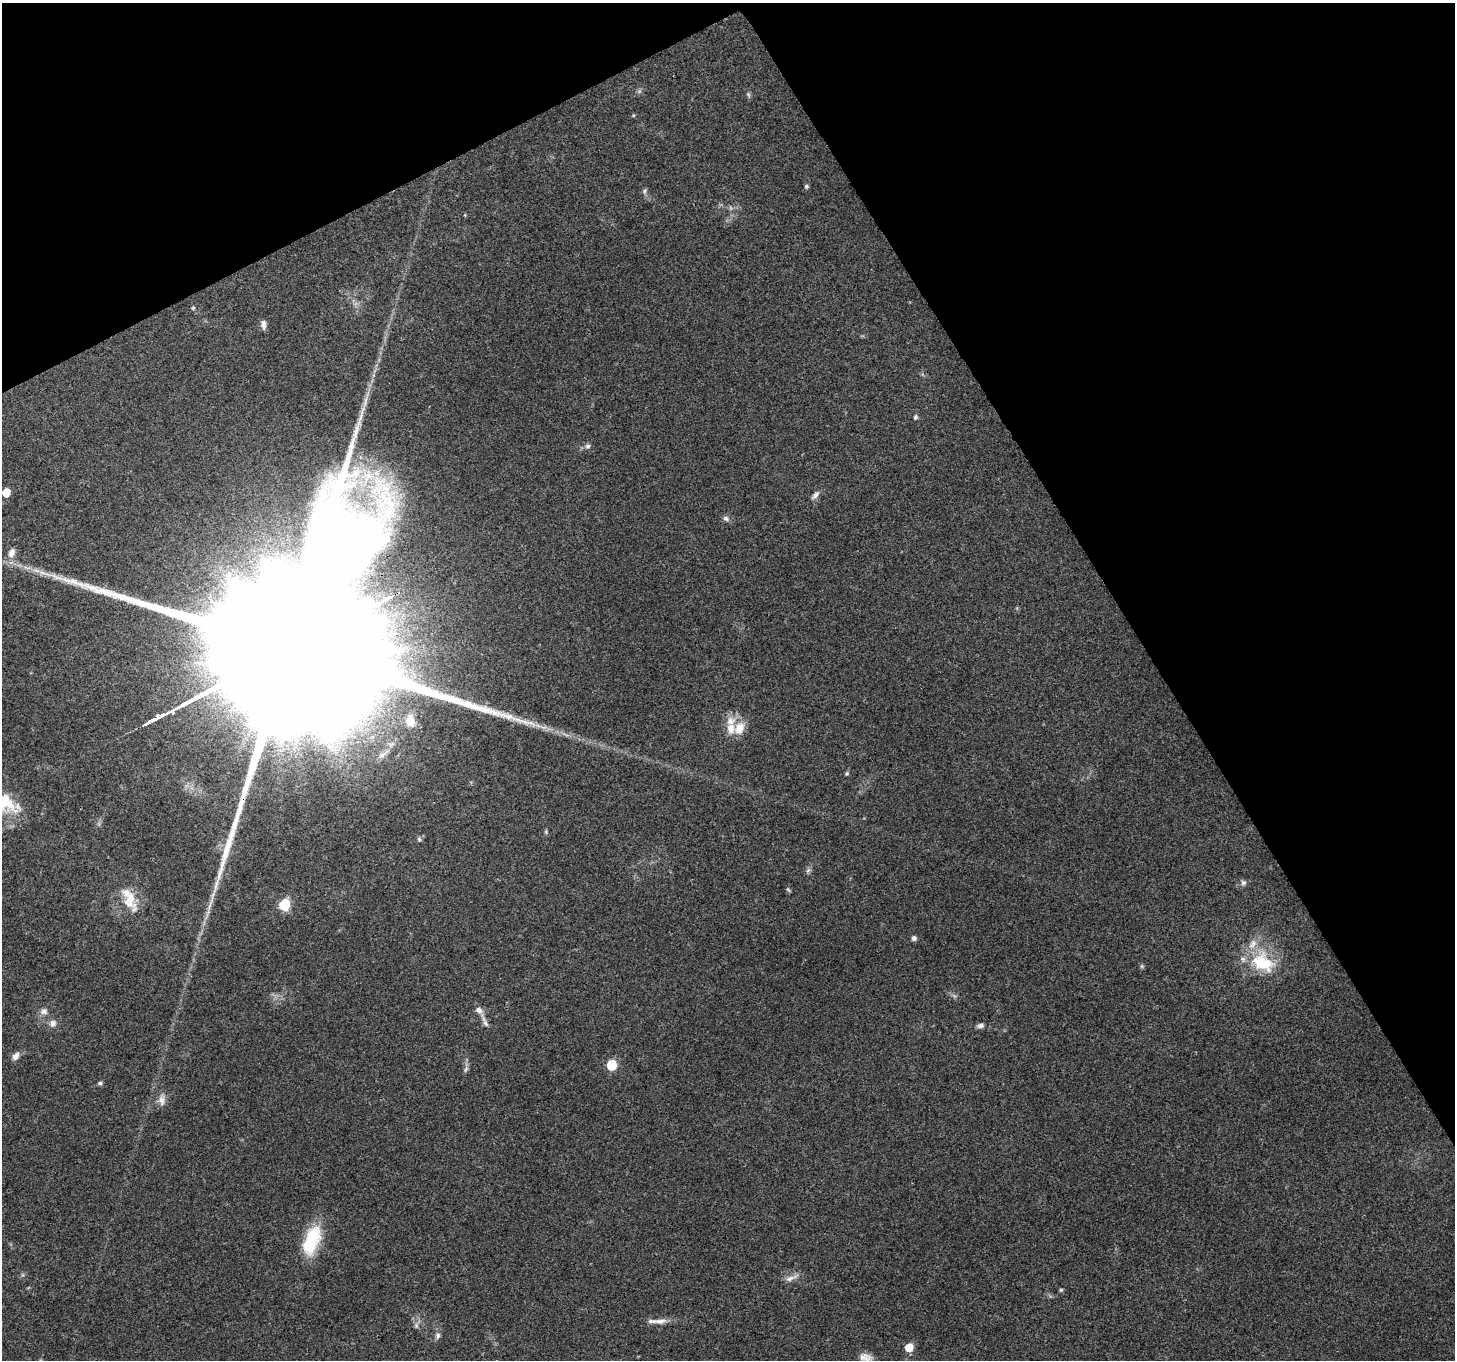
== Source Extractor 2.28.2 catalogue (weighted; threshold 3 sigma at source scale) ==
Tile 3 of 4 x 4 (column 3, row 1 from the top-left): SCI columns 2908-4360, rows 4183-5540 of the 5817 x 5710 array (HDU 1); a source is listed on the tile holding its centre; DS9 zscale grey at full resolution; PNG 1457 x 1362 px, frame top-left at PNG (2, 3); no overlay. Shown black and unused: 28% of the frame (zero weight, under 3 of 4 exposures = <1% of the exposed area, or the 3 px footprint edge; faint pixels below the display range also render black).
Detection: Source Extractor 2.28.2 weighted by HDU 2 'WHT'; one run over the whole footprint, this tile lists its part. Background 0.146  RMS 0.0063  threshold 0.0285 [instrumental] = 3 sigma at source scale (4.5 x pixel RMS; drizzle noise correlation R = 1.50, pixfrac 1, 0.0396/0.0396 arcsec/px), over >= 5 px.
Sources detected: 56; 1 inside a brighter object's white glare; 2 long thin detections or spike segments (spike, bleed or trail) — not listed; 5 inside a brighter listed object's ellipse — not listed separately; the other 48 listed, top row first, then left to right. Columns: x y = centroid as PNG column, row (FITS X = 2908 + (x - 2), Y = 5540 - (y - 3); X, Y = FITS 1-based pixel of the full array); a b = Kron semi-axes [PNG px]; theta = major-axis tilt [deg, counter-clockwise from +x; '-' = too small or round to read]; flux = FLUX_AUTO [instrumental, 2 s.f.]
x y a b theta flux
748 94 8 4 -59 1.2
806 186 6 5 - 1.2
645 191 8 5 62 1.4
193 308 5 4 - 0.78
264 325 12 6 -88 2.6
365 401 20 4 75 4.7
915 417 6 5 - 1.3
588 446 8 6 2 1.7
6 493 6 5 - 14
815 495 13 6 44 2.5
726 518 8 6 -40 2
11 553 12 8 68 4.7
36 570 11 3 -15 2.4
282 653 156 38 28 130000
410 721 18 12 -79 9.4
739 728 18 13 61 9.3
382 755 19 6 36 4.4
847 773 6 5 - 0.88
6 803 31 24 -40 24
546 832 6 4 -73 0.86
419 839 6 5 - 1.2
808 870 6 6 - 1.5
1243 883 7 7 - 1.8
788 890 8 3 -45 0.75
130 900 26 15 -88 14
210 905 21 3 72 4.4
284 905 6 6 - 48
914 938 6 6 - 1.9
1263 963 33 24 -29 31
1142 966 6 4 -89 0.88
479 1010 10 8 -30 3.4
44 1011 10 9 - 3.1
53 1023 10 9 - 3.1
485 1023 19 6 -65 3.1
980 1025 8 5 20 2.3
15 1056 10 7 48 3.6
612 1065 6 6 - 33
466 1069 10 5 65 1.6
100 1083 7 4 -9 1.2
162 1100 15 9 86 4.1
311 1241 38 18 68 30
791 1278 21 6 23 3.8
1061 1290 5 5 - 0.88
660 1321 18 7 8 4.6
416 1326 8 5 -71 1.6
438 1335 10 7 79 2.2
909 1347 5 5 - 18
865 1357 19 11 -14 6
Overlapping masked pixels (flux is a lower limit): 1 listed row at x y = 282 653
Isophote crosses this tile's border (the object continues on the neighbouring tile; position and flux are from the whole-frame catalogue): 2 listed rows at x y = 6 803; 865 1357